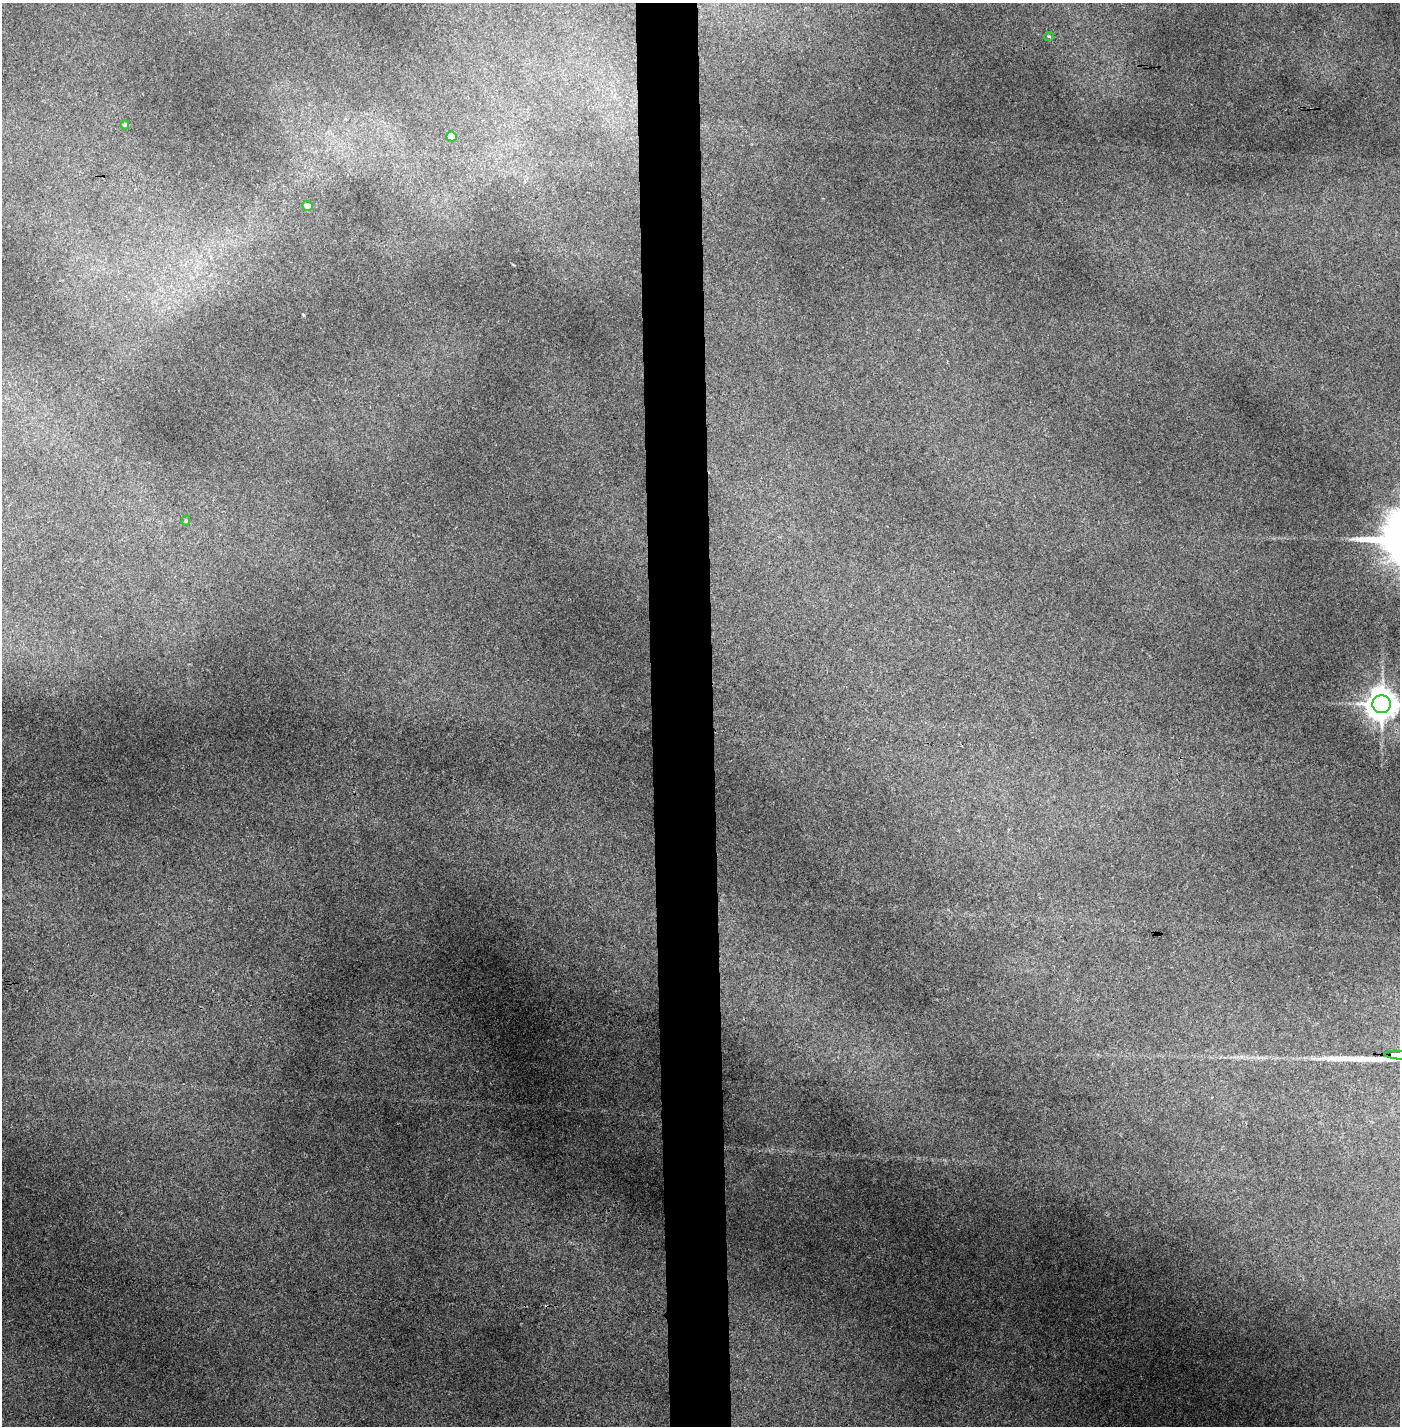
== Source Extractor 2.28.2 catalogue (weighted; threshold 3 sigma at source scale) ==
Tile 5 of 3 x 3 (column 2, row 2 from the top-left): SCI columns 1450-2847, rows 1424-2847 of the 4295 x 4271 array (HDU 1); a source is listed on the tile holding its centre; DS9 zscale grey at full resolution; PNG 1402 x 1428 px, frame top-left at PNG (2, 3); each listed source drawn as its Kron ellipse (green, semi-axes under 4 px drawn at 4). Shown black and unused: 4% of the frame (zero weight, under 3 of 4 exposures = <1% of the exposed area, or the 3 px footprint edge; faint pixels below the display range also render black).
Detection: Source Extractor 2.28.2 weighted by HDU 2 'WHT'; one run over the whole footprint, this tile lists its part. Background 0.205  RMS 0.009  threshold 0.0406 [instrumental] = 3 sigma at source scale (4.5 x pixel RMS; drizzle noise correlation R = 1.50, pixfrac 1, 0.05/0.05 arcsec/px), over >= 5 px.
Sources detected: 7; all 7 listed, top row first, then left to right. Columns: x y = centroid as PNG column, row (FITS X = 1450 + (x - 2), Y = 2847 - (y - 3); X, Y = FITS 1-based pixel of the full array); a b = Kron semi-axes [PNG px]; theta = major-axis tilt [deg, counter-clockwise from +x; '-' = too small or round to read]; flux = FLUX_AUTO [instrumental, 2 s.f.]
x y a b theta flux
1049 36 5 3 - 0.71
125 125 4 4 - 1.2
451 136 5 5 - 8.8
307 206 5 5 - 4.1
186 521 5 4 - 1.2
1382 704 9 9 - 1700
1399 1055 14 3 -2 3000
Overlapping masked pixels (flux is a lower limit): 1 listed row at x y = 1399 1055
Isophote crosses this tile's border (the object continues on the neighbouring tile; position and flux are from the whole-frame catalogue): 2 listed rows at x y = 1382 704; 1399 1055